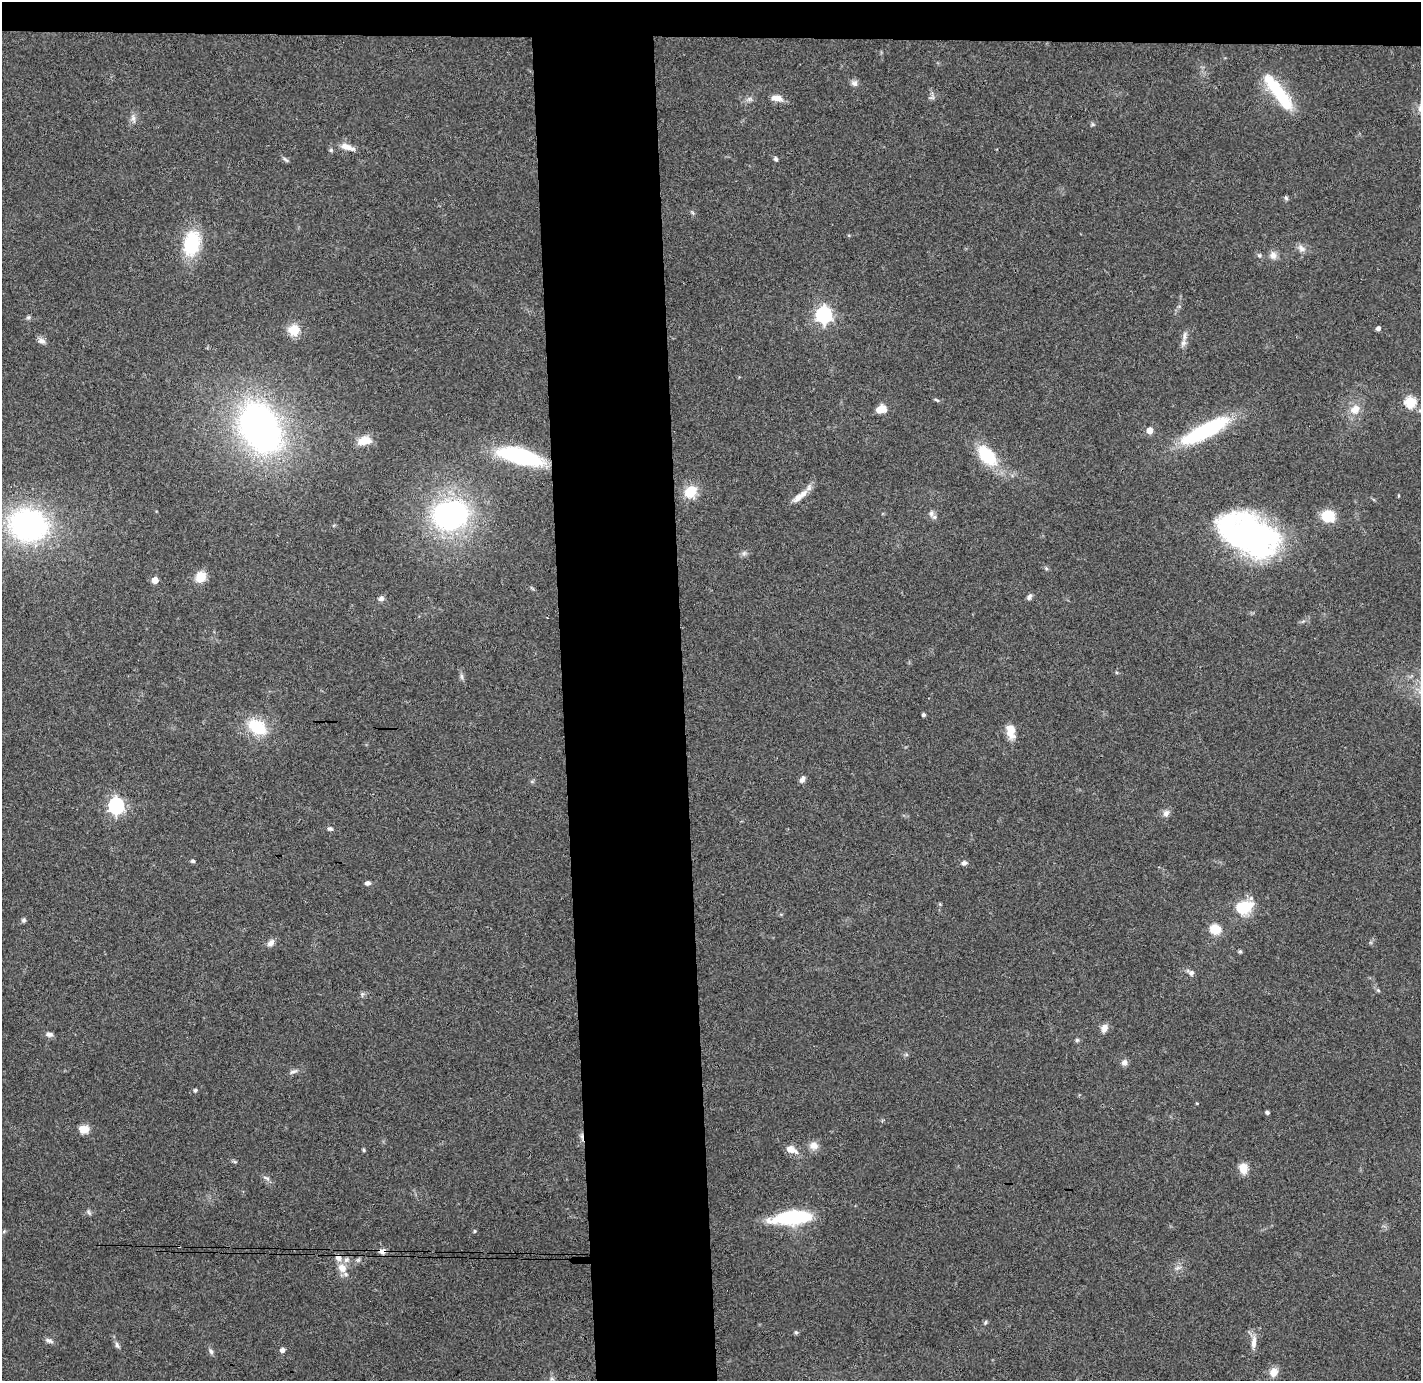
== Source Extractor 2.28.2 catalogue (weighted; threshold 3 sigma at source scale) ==
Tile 2 of 3 x 3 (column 2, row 1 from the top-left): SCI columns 1477-2895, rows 2837-4215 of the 4370 x 4295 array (HDU 1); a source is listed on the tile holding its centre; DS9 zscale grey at full resolution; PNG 1423 x 1383 px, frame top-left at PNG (2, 2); no overlay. Shown black and unused: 11% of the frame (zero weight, under 3 of 4 exposures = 6% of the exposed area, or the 3 px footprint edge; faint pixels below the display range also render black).
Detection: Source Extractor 2.28.2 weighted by HDU 2 'WHT'; one run over the whole footprint, this tile lists its part. Background 0.0824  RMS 0.0056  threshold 0.0254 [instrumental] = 3 sigma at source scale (4.5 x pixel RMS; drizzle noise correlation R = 1.50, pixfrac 1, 0.05/0.05 arcsec/px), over >= 5 px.
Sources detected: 100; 1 inside a brighter object's white glare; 1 cosmic-ray / hot-pixel residue — not listed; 2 inside a brighter listed object's ellipse — not listed separately; the other 96 listed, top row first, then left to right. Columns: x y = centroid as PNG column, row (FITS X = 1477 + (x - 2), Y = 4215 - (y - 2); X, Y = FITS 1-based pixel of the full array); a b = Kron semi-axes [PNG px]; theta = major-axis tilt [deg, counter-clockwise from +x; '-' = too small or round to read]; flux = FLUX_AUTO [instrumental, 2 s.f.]
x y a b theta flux
854 83 9 7 -17 2.1
1278 92 49 12 -54 33
776 98 15 7 -7 5
932 98 9 4 8 1.2
133 118 13 5 -75 2.3
1092 124 6 4 -71 0.83
347 147 18 7 -17 5.2
331 150 5 4 - 1
776 159 6 5 - 1.1
286 160 10 4 -44 1.1
1286 198 6 5 - 0.97
693 213 6 4 -70 0.82
191 243 29 18 78 29
1301 248 11 8 -40 3
1259 255 7 5 -74 1.2
1273 255 10 10 - 3.3
824 315 7 6 - 180
28 317 6 4 0 1
1378 328 4 4 - 2.1
294 330 13 13 - 9.2
1185 336 15 6 81 3.3
41 341 11 7 -9 2.3
937 400 7 4 -27 0.96
1410 402 6 5 - 45
881 409 12 8 18 6.6
1355 409 13 11 37 6.9
260 428 44 30 -61 250
1150 430 5 5 - 6.9
1205 430 51 16 29 58
364 441 17 10 10 8.3
987 455 23 13 -51 29
520 456 43 14 -15 67
690 492 17 14 43 11
798 497 20 9 42 5.8
931 513 8 7 - 1.7
450 515 40 31 8 110
1328 516 14 12 -10 14
28 525 34 28 -11 130
1249 535 54 32 -25 180
744 553 8 5 45 1.5
1046 568 6 4 -46 0.85
201 577 10 9 - 11
155 580 5 4 - 7.8
1029 597 8 5 58 1.7
381 598 7 6 - 2.1
462 676 9 4 -89 1.4
924 715 4 3 - 1.2
257 727 24 16 -33 22
1011 731 18 10 -77 7.3
802 779 9 6 58 2
116 806 7 6 - 160
1166 813 10 8 58 2.5
330 829 8 6 -4 1.4
193 861 4 4 - 1.4
964 863 7 6 - 1.9
367 883 6 5 - 1.9
1244 907 14 9 17 31
24 920 6 6 - 1.1
1215 929 7 6 - 20
271 943 10 7 47 2.9
1240 951 4 4 - 1.1
1190 972 12 7 -31 2
1378 990 5 5 - 0.8
362 994 6 4 18 1
1104 1028 10 8 68 3.6
49 1034 10 6 -4 1.9
1077 1040 5 5 - 0.91
1124 1062 8 7 - 2.3
293 1072 12 5 22 1.8
195 1090 4 4 - 1.3
1267 1112 5 4 - 1
84 1129 13 10 -6 5.2
814 1146 12 9 -3 4.3
791 1149 15 8 -23 5.7
364 1150 4 4 - 0.87
235 1162 6 4 -19 0.78
1243 1168 11 9 -84 7.1
266 1178 11 5 -32 1.7
88 1212 9 5 -57 1.1
791 1217 38 12 6 47
4 1231 6 3 19 0.67
474 1231 5 3 - 0.58
383 1251 9 6 6 2.6
338 1257 10 7 -76 3.7
358 1260 7 5 44 1.2
342 1268 11 9 -47 6
1178 1268 9 5 19 1.7
985 1322 7 4 70 0.8
796 1332 6 5 - 0.91
49 1341 11 6 -19 1.9
1254 1342 20 7 85 4.4
117 1345 9 5 -74 1.6
282 1350 5 4 - 2.7
211 1351 9 5 -61 1.5
1274 1372 13 11 65 4.8
552 1379 7 4 -18 1
Overlapping masked pixels (flux is a lower limit): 2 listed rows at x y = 383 1251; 338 1257
Isophote crosses this tile's border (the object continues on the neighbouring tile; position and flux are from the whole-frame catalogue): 1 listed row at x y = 1410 402